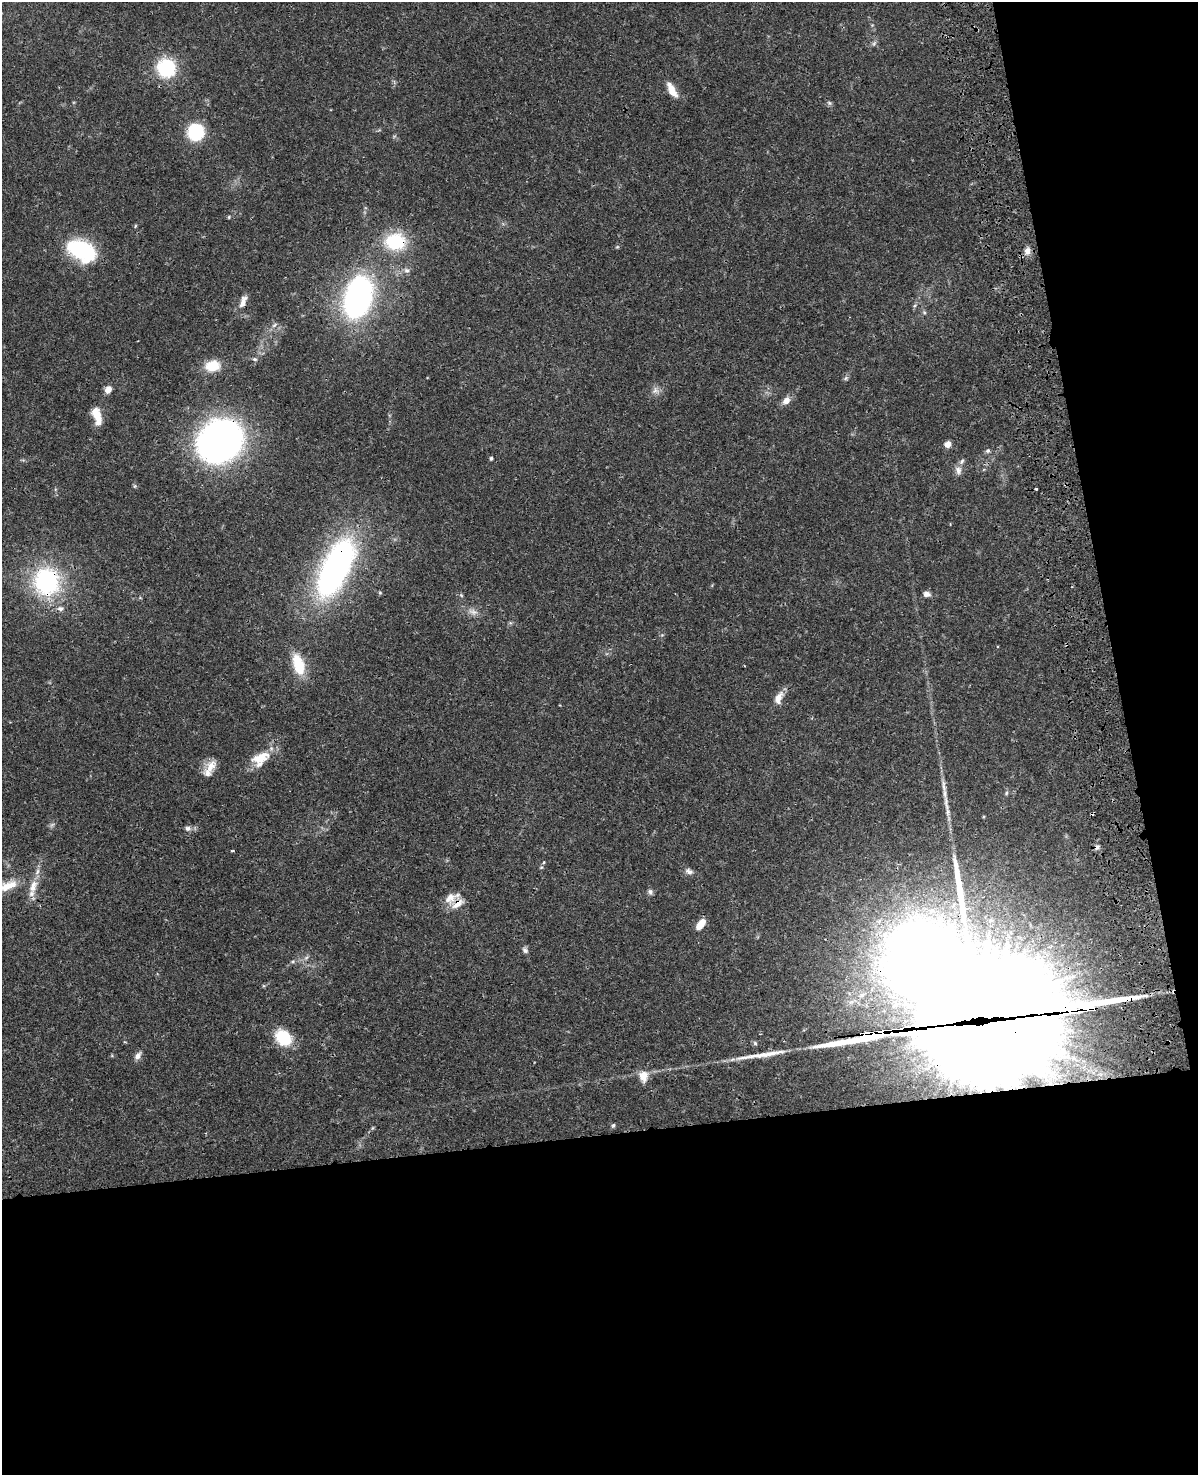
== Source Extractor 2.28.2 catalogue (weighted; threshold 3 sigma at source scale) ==
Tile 12 of 4 x 3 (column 4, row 3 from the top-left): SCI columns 3706-4901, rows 276-1748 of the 5019 x 4863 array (HDU 1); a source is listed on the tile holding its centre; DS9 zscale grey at full resolution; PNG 1200 x 1477 px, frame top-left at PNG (2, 2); no overlay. Shown black and unused: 30% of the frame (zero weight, under 3 of 4 exposures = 6% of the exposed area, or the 3 px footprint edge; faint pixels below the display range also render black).
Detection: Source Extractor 2.28.2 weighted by HDU 2 'WHT'; one run over the whole footprint, this tile lists its part. Background 0.0238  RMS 0.0024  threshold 0.011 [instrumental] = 3 sigma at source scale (4.5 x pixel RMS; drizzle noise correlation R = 1.50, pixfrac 1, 0.05/0.05 arcsec/px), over >= 5 px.
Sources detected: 78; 2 too faint to see at this stretch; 5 inside a brighter object's white glare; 2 cosmic-ray / hot-pixel residue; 2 long thin detections or spike segments (spike, bleed or trail) — not listed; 6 inside a brighter listed object's ellipse — not listed separately; the other 61 listed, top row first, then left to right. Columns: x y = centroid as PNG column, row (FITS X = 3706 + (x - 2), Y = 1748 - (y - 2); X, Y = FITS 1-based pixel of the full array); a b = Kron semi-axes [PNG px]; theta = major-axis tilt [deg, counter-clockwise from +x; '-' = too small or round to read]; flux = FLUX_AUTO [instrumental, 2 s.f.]
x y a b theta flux
874 43 6 5 - 0.49
166 68 15 14 - 17
672 90 20 8 -61 3
829 103 7 5 -45 0.46
196 132 11 10 - 21
229 217 5 3 - 0.22
135 226 5 3 - 0.23
395 242 28 22 1 11
81 250 24 14 -28 27
1027 251 10 7 82 1.5
407 270 7 7 - 0.77
358 297 42 25 78 58
243 302 17 8 71 1.8
924 312 6 5 - 0.39
274 325 9 4 36 0.57
255 359 6 5 - 0.42
212 366 16 12 10 4.9
846 378 7 4 71 0.42
108 389 7 6 - 2
655 390 11 7 75 1.1
786 401 9 7 40 1.7
96 414 18 9 -69 3.6
220 441 29 25 36 160
948 444 5 4 - 3.4
988 451 7 6 - 0.55
491 458 4 3 - 0.36
958 470 12 8 -76 1.3
134 486 6 4 71 0.3
1036 489 3 2 - 0.3
336 568 50 20 65 92
46 581 30 27 -82 28
380 593 6 3 -19 0.26
926 594 9 6 1 0.98
60 608 9 7 2 0.88
298 664 22 11 -73 8
778 698 15 8 65 2.4
260 758 25 16 35 5.3
210 767 20 11 60 2.9
946 804 26 5 -82 2.4
187 828 7 7 - 0.73
1097 847 7 6 - 0.71
232 851 4 2 - 0.23
544 862 5 3 - 0.24
689 871 10 7 -23 0.99
12 885 19 12 20 3.3
33 886 20 9 69 3.1
650 892 8 7 - 0.64
450 898 17 13 28 2.8
701 924 12 6 55 2.9
525 950 8 6 -48 0.71
306 958 7 4 20 0.48
293 961 6 4 19 0.34
1082 1010 163 30 7 5500
979 1013 79 63 -42 7900
874 1034 86 14 6 1600
283 1037 15 12 -44 11
755 1043 6 5 - 0.42
138 1056 9 6 52 1.2
643 1076 10 8 -83 3.3
613 1125 6 4 68 0.38
372 1128 6 4 70 0.29
Overlapping masked pixels (flux is a lower limit): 9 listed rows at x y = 395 242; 220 441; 336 568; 46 581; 1097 847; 450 898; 1082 1010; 979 1013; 874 1034